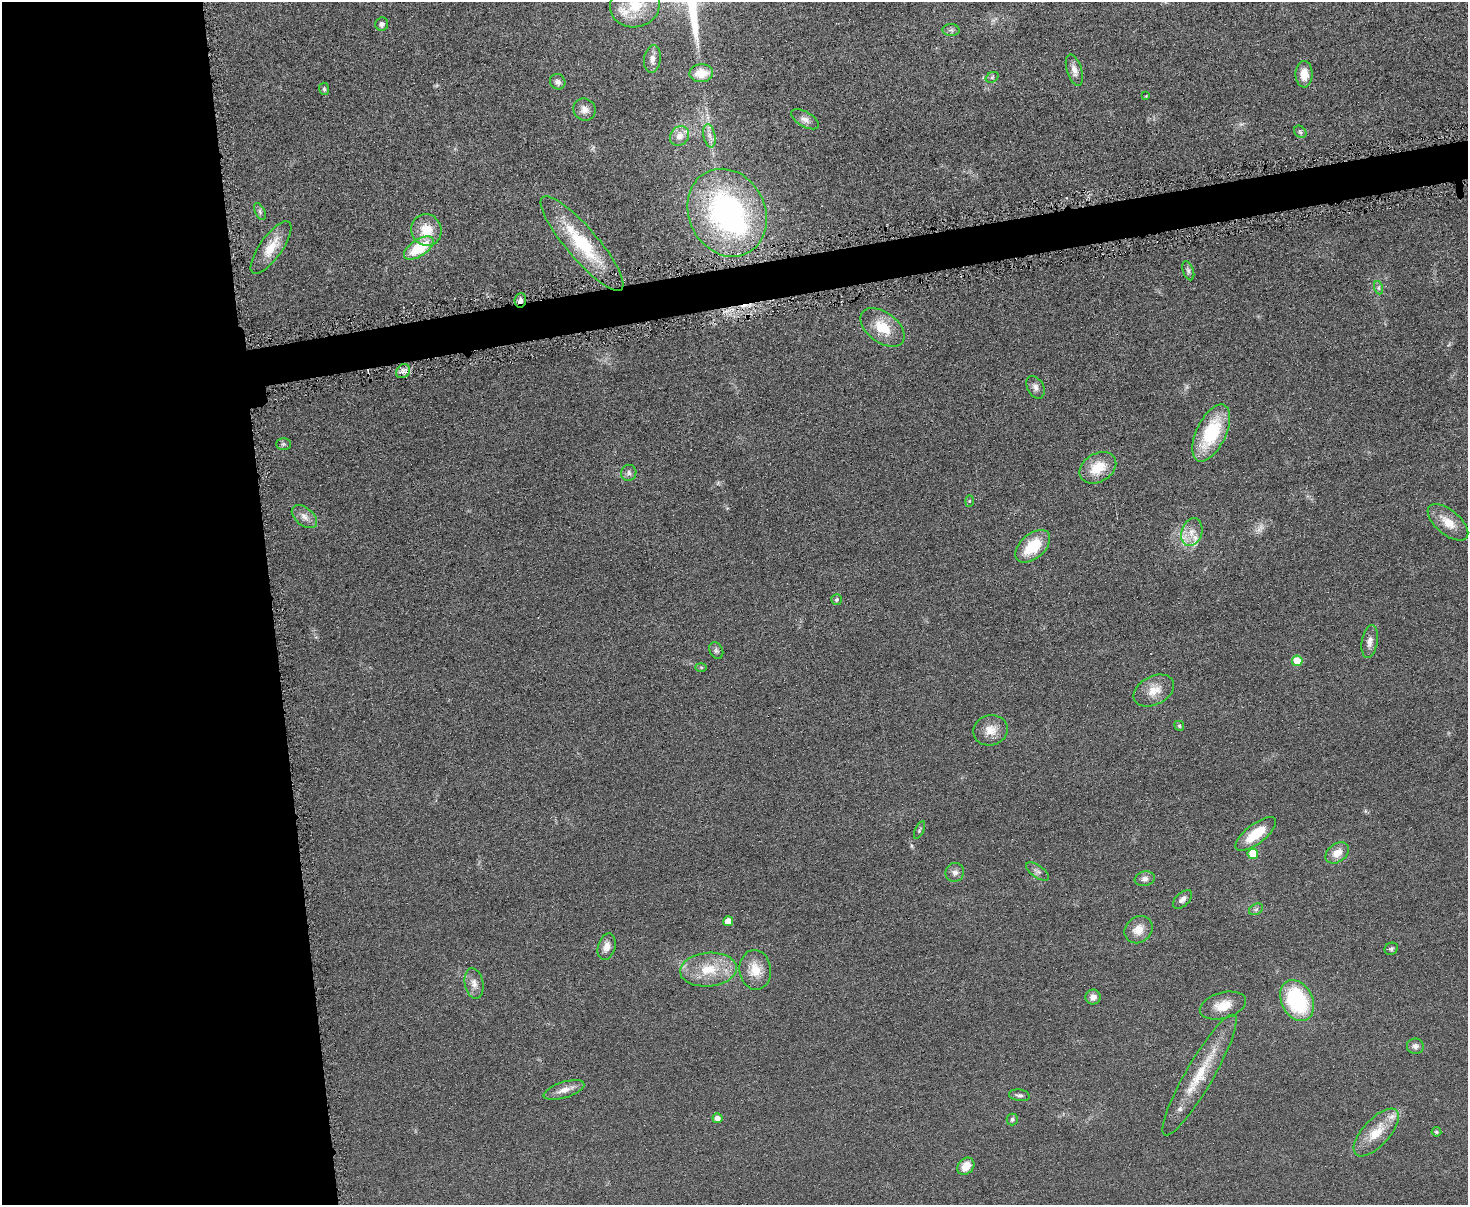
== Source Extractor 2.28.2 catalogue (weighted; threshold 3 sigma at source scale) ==
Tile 7 of 3 x 4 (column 1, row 3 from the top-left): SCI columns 145-1610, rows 1207-2409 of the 4798 x 4820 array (HDU 1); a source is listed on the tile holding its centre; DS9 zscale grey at full resolution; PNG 1470 x 1207 px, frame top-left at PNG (2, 2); each listed source drawn as its Kron ellipse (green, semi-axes under 4 px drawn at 4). Shown black and unused: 21% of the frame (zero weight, under 4 of 8 exposures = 1% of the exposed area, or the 3 px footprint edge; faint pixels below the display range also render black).
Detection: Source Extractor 2.28.2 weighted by HDU 2 'WHT'; one run over the whole footprint, this tile lists its part. Background 0.0578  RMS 0.0079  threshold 0.0323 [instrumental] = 3 sigma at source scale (4.09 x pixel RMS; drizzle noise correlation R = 1.36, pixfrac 0.8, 0.05/0.05 arcsec/px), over >= 5 px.
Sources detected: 80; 1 too faint to see at this stretch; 1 inside a brighter object's white glare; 2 cosmic-ray / hot-pixel residue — neither listed nor drawn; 3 inside a brighter listed object's ellipse — not listed separately; the other 73 listed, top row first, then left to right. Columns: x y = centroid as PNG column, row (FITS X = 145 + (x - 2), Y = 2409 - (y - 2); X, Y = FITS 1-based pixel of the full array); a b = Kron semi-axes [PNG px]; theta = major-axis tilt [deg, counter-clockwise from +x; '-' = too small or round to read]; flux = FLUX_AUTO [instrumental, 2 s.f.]
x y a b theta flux
635 5 25 22 13 26
382 24 7 6 - 2.8
951 30 8 6 -1 2
652 59 14 8 82 4.4
1074 70 16 7 -72 4.8
701 73 12 9 4 12
1304 74 13 8 89 9.3
992 77 7 5 31 1.3
558 82 8 7 - 2.9
324 89 6 5 - 1.3
1146 96 2 2 - 0.42
584 109 11 10 - 5.1
805 119 15 7 -30 4
1300 132 7 5 -45 1.4
680 136 10 9 - 6.2
709 136 12 6 -79 3.9
260 212 9 5 -65 1.8
727 213 45 38 -63 170
426 230 16 15 - 16
582 243 60 16 -49 53
271 248 31 11 55 15
419 248 17 8 33 30
1188 271 10 5 -70 1.8
1379 288 7 4 -71 1.5
520 300 7 5 83 2.8
882 327 25 15 -37 20
403 371 8 6 46 3.4
1035 387 12 8 -62 3.6
1211 433 31 14 64 48
283 444 7 6 - 1.5
1098 468 19 14 30 18
629 473 8 7 - 2.5
969 501 6 4 88 0.88
304 517 15 8 -40 5.2
1448 522 24 12 -40 13
1192 532 14 10 71 7.9
1033 546 20 12 41 26
836 600 5 5 - 1.3
1370 641 16 8 81 5.1
716 651 9 6 -62 1.9
1297 661 5 5 - 19
701 667 6 4 -2 0.98
1154 691 21 14 27 11
1179 726 5 4 - 1
990 730 17 15 12 9.9
919 830 9 4 64 1.3
1256 834 24 10 37 21
1337 853 13 9 37 8.3
1253 854 5 5 - 20
1038 871 13 6 -34 2.7
955 872 9 9 - 3.4
1145 879 10 7 10 3.2
1182 899 11 6 43 3.2
1256 909 7 5 30 1.6
728 921 5 5 - 9.7
1138 930 15 12 41 9.3
607 947 13 8 72 5.7
1391 949 7 5 26 1.7
708 970 28 17 5 24
755 970 20 15 -83 14
474 983 15 9 -79 5.4
1093 997 7 7 - 4.3
1297 1001 21 15 -63 63
1223 1006 24 13 15 12
1415 1046 8 7 - 3
1200 1075 69 14 60 31
564 1090 21 8 17 6.4
1019 1095 10 5 -9 2.1
717 1118 5 5 - 4.6
1012 1119 6 5 - 1.5
1376 1132 30 13 48 19
1436 1132 5 4 - 1.3
966 1166 9 7 48 9.8
Overlapping masked pixels (flux is a lower limit): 2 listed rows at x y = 520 300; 403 371
Isophote crosses this tile's border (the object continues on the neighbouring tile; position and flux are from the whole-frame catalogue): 1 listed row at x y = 635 5